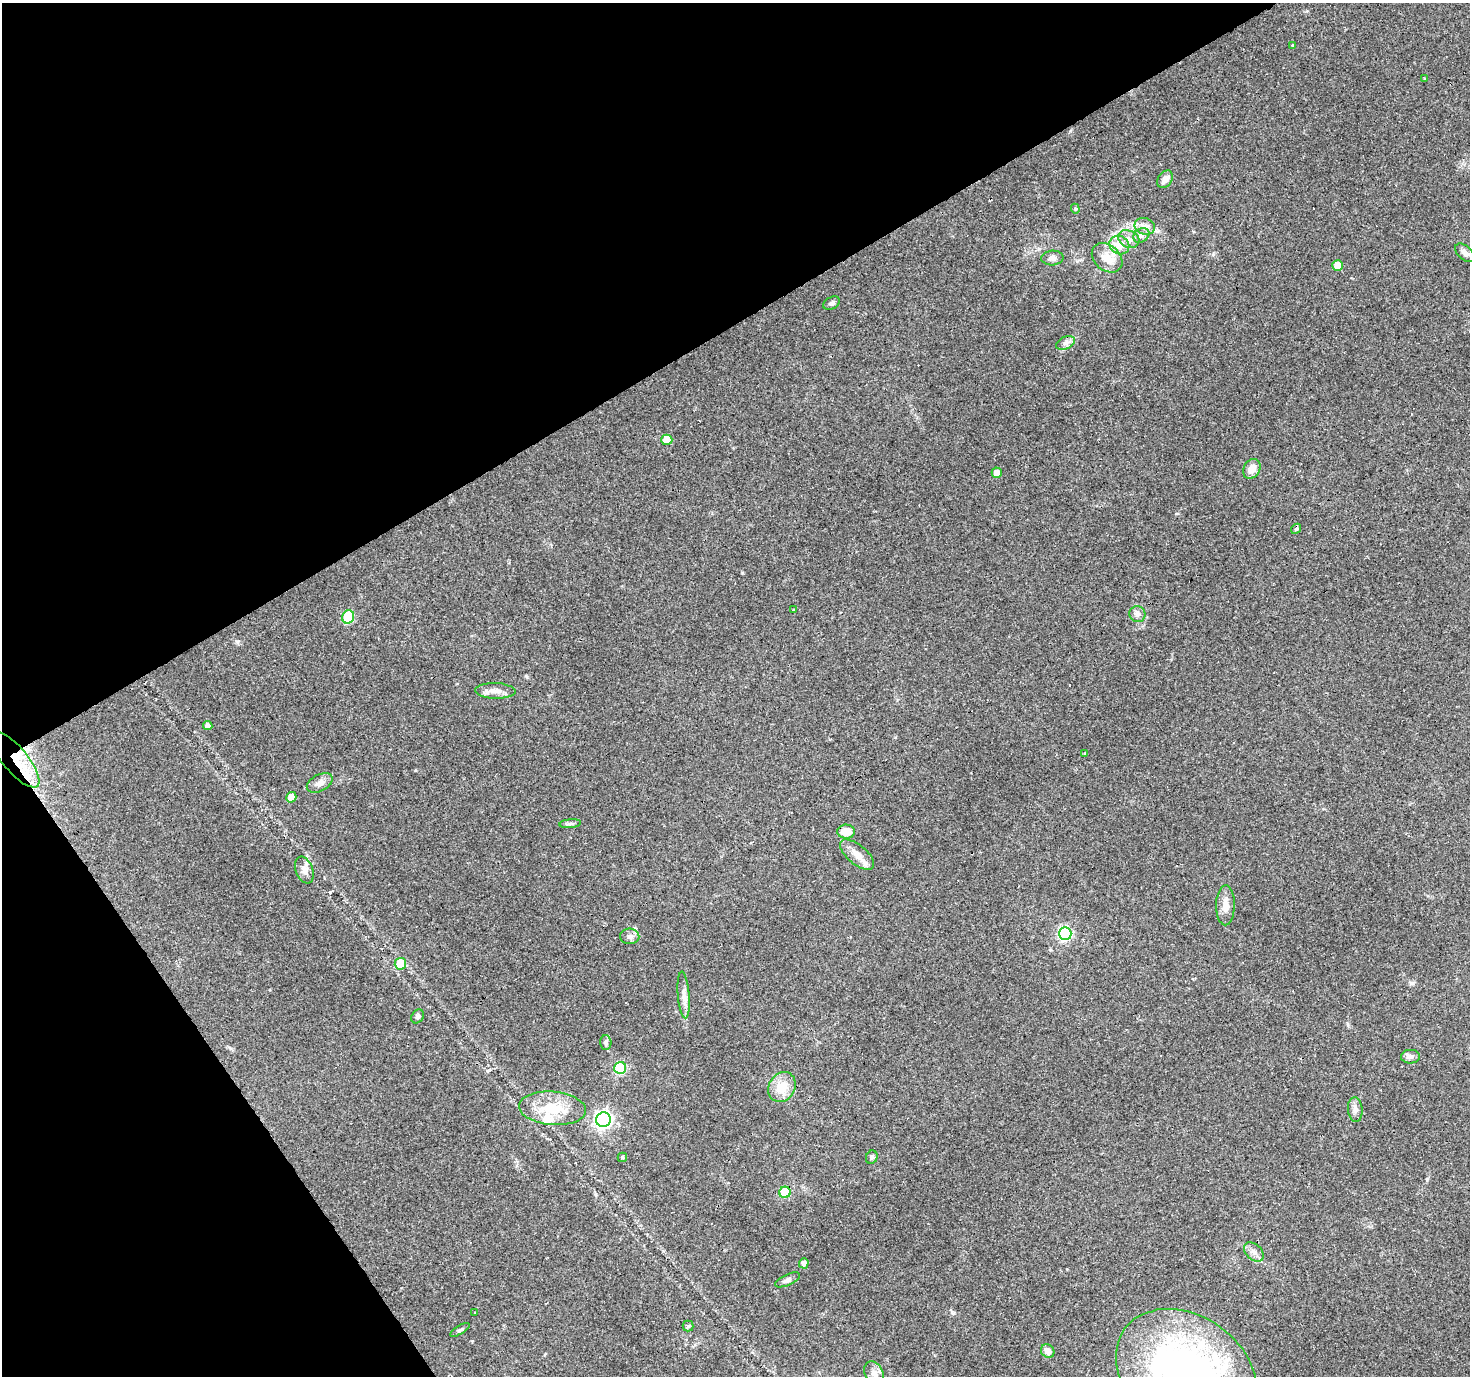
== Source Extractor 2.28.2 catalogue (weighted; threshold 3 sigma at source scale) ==
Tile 5 of 4 x 4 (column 1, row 2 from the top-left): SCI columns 1-1468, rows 2923-4296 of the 5874 x 5782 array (HDU 1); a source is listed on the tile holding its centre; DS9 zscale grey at full resolution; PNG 1472 x 1378 px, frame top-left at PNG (2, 3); each listed source drawn as its Kron ellipse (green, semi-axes under 4 px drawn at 4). Shown black and unused: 31% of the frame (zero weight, under 3 of 4 exposures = <1% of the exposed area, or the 3 px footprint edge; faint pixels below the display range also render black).
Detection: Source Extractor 2.28.2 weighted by HDU 2 'WHT'; one run over the whole footprint, this tile lists its part. Background 0.256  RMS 0.0082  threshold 0.0369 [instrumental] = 3 sigma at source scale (4.5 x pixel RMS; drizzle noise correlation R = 1.50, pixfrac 1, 0.0396/0.0396 arcsec/px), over >= 5 px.
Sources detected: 66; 7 cosmic-ray / hot-pixel residue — neither listed nor drawn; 3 inside a brighter listed object's ellipse — not listed separately; the other 56 listed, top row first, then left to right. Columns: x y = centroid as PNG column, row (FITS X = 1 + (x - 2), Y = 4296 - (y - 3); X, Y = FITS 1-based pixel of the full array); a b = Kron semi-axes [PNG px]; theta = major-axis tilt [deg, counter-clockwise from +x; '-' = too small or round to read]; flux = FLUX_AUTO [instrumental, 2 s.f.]
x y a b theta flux
1293 45 4 3 - 0.68
1425 79 3 3 - 4.8
1165 179 9 7 55 5.2
1075 209 5 4 - 1.2
1145 226 10 8 -19 4.8
1141 235 8 6 34 3
1129 239 11 8 -26 4.9
1119 245 10 9 - 13
1465 253 11 6 -43 3.8
1052 258 11 7 5 3.4
1107 258 17 12 -41 11
1338 265 5 5 - 12
831 303 9 6 27 2.3
1065 343 10 6 27 3.2
667 440 5 5 - 18
1252 469 10 8 61 7.5
997 473 5 5 - 5.2
1296 529 5 4 - 1.4
793 610 3 3 - 1.5
1137 614 8 7 - 3.2
348 617 7 6 - 49
495 691 20 7 -2 6.6
208 726 4 4 - 4.2
1085 753 4 3 - 0.9
15 759 35 12 -50 24
320 783 14 8 28 5.4
291 797 5 5 - 8.7
570 824 11 4 5 1.8
846 832 9 7 -1 10
857 855 20 9 -40 9
304 870 14 8 -69 5.3
1225 905 20 9 89 8.3
1065 934 6 6 - 130
630 936 9 8 - 3.4
400 964 6 5 - 24
684 995 23 6 -85 5.9
418 1016 7 5 56 1.9
606 1042 7 5 -89 1.8
1410 1057 9 7 3 3.7
620 1068 6 6 - 63
782 1087 15 13 58 15
552 1108 33 17 -5 28
1355 1109 12 7 -85 3.8
604 1120 7 7 - 260
622 1157 5 4 - 1.3
872 1157 7 5 66 1.7
785 1192 5 5 - 34
1254 1252 11 7 -43 4.3
804 1263 5 4 - 3.6
787 1280 13 5 24 2.9
475 1313 3 2 - 0.84
688 1326 5 5 - 1.1
460 1330 11 3 32 1.5
1048 1351 7 6 - 5.8
874 1373 12 9 -63 4.9
1187 1374 77 58 -36 380
Overlapping masked pixels (flux is a lower limit): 1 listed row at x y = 15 759
Isophote crosses this tile's border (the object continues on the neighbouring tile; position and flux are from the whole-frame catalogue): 1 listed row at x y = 1187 1374
Unlisted compact peaks at least as high as the median listed source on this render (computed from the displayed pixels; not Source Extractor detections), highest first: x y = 742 573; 953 1313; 237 641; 1412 983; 1427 1179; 330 892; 526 676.